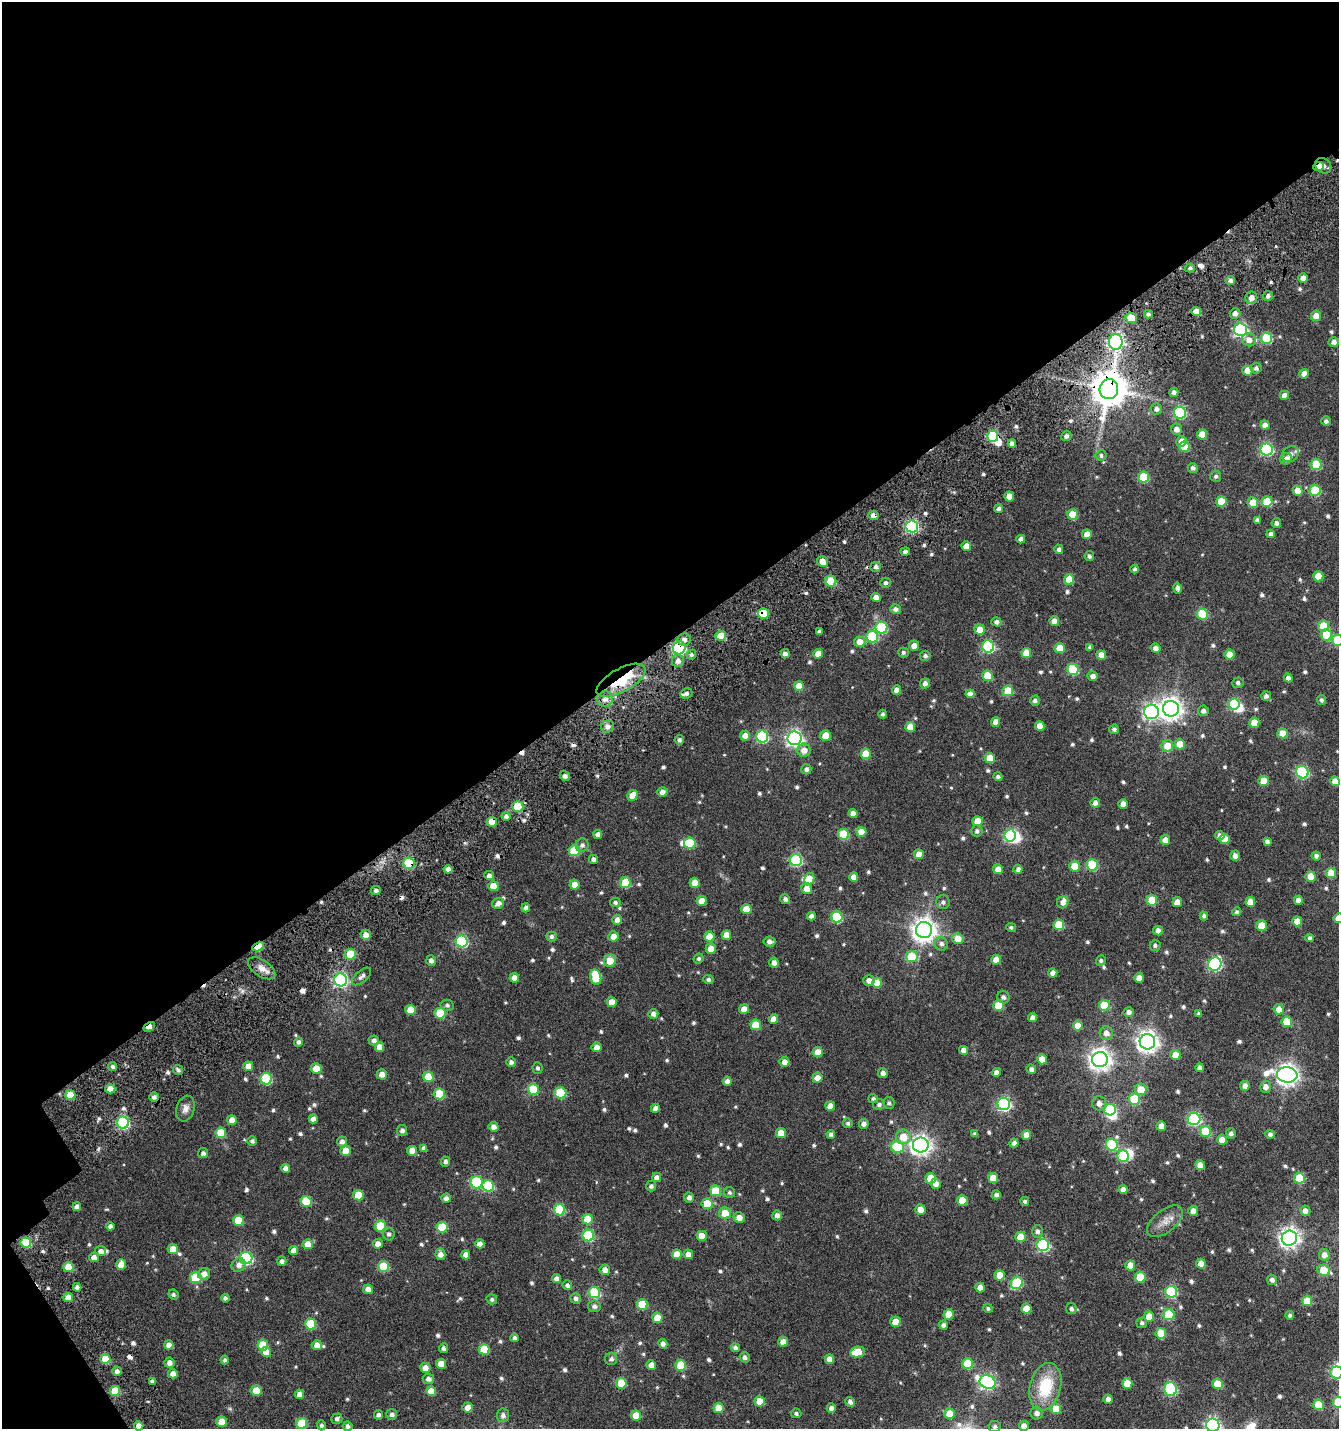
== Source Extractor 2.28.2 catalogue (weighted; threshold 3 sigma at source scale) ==
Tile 1 of 2 x 2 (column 1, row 1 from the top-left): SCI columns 253-1589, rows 1601-3027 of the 3185 x 3217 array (HDU 1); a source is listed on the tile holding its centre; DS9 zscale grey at full resolution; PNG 1341 x 1431 px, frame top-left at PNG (2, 2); each listed source drawn as its Kron ellipse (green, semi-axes under 4 px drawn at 4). Shown black and unused: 46% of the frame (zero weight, under 4 of 7 exposures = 17% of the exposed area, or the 3 px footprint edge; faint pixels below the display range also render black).
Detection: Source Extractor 2.28.2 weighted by HDU 2 'WHT'; one run over the whole footprint, this tile lists its part. Background 0.03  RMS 0.0079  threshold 0.0324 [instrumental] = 3 sigma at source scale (4.09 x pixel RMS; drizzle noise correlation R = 1.36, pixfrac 0.8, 0.0396/0.0396 arcsec/px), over >= 5 px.
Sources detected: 708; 9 inside a brighter object's white glare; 11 cosmic-ray / hot-pixel residue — neither listed nor drawn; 4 inside a brighter listed object's ellipse — not listed separately; of the other 684, all 500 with FLUX_AUTO >= 1.41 (the completeness limit of this list) listed and drawn (184 fainter detections not listed), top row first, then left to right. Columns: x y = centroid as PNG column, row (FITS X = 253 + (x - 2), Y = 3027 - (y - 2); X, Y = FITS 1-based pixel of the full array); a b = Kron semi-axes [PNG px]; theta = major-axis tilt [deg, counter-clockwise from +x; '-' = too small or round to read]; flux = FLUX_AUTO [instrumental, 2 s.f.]
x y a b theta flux
1318 166 5 4 - 8
1323 166 8 7 - 4.1
1190 268 5 4 - 1.5
1303 278 4 4 - 5.6
1230 281 5 4 - 2.3
1268 296 5 5 - 2.2
1251 298 6 6 - 4.5
1196 312 5 4 - 8.3
1235 313 5 5 - 3.5
1148 314 4 4 - 1.8
1316 316 5 5 - 6.1
1131 318 6 5 - 13
1240 330 6 6 - 120
1266 338 5 5 - 36
1249 340 7 6 - 4.8
1116 342 8 7 - 170
1334 342 5 5 - 3.4
1256 368 5 5 - 2.1
1247 371 5 5 - 8.5
1304 374 5 4 - 5.5
1109 389 10 9 - 1800
1174 392 5 4 - 3
1284 395 5 4 - 4.2
1156 409 6 5 - 2.5
1180 413 6 6 - 63
1326 421 4 4 - 2.1
1265 425 4 4 - 4
1176 429 5 5 - 4
1202 434 5 5 - 12
993 436 5 5 - 51
1066 436 5 5 - 2.3
1181 441 5 5 - 5.1
1012 443 4 4 - 3
1184 447 5 5 - 15
1267 449 6 6 - 79
1290 454 9 7 36 2.7
1101 455 5 5 - 1.6
1286 459 6 5 - 4.1
1316 465 5 5 - 27
1193 468 5 5 - 2.1
1216 476 5 5 - 1.6
1143 477 5 5 - 32
1315 490 5 5 - 29
1298 491 5 5 - 8.6
1009 496 5 5 - 7.8
1221 501 5 5 - 18
1267 502 5 5 - 21
1253 503 5 5 - 10
999 509 4 4 - 2
1072 514 5 5 - 14
873 515 5 4 - 3.5
1257 520 4 4 - 2.2
1276 523 5 4 - 2.3
912 526 6 6 - 91
1087 534 5 5 - 6.9
1271 534 4 4 - 2.5
1021 539 4 4 - 2.9
966 546 5 4 - 6.4
1059 549 5 4 - 2.1
905 551 5 4 - 1.8
1089 556 5 4 - 1.8
823 561 6 5 - 6.3
876 567 5 5 - 2.4
1135 569 4 4 - 1.6
1318 576 5 5 - 14
1069 579 5 5 - 13
831 581 5 5 - 24
886 583 5 5 - 1.9
1177 588 5 4 - 2.4
876 597 5 4 - 5.7
895 609 5 5 - 2.5
763 614 5 5 - 24
1202 614 5 5 - 32
1054 621 5 5 - 4.8
996 622 5 4 - 2.1
1324 626 5 5 - 24
882 628 6 6 - 45
980 629 5 5 - 7.5
819 631 4 3 - 1.6
1326 635 6 5 - 18
721 636 5 5 - 14
872 637 6 6 - 44
684 640 6 6 - 2.5
1337 640 5 5 - 29
860 642 6 5 - 7.2
914 646 5 5 - 4.2
988 646 6 6 - 69
1090 647 4 4 - 2
679 648 7 6 - 85
1060 648 5 5 - 13
1156 648 5 4 - 3.2
903 652 5 5 - 1.8
1026 653 5 5 - 9.1
785 654 4 4 - 2.8
818 654 5 4 - 7
1230 654 5 5 - 11
691 655 5 4 - 1.5
1101 655 5 4 - 6.2
925 656 5 5 - 1.8
678 661 6 6 - 3.7
1073 669 6 5 - 35
988 676 5 5 - 20
1093 676 5 4 - 3.1
1288 678 4 4 - 2.9
621 680 27 11 29 27
925 683 5 5 - 3.1
1238 683 5 5 - 1.8
799 686 5 5 - 12
897 690 5 4 - 4.3
1008 691 5 5 - 18
686 694 6 5 - 2.3
970 694 4 4 - 4
1266 696 5 5 - 2.3
605 699 8 8 - 3.8
1322 700 5 4 - 1.5
1035 701 5 4 - 2
1234 704 6 5 - 43
1171 709 8 8 - 460
1203 711 5 5 - 2.2
1151 712 7 7 - 180
883 714 4 4 - 1.5
996 722 5 4 - 4.2
1254 723 5 5 - 10
607 726 6 6 - 2.9
1040 726 5 5 - 6.7
910 727 5 5 - 8.6
1114 729 5 5 - 1.7
1283 733 5 5 - 9.2
745 736 5 5 - 5.4
826 736 5 5 - 12
762 737 6 6 - 62
795 738 7 7 - 200
679 740 5 4 - 1.8
1180 744 5 5 - 13
1167 746 6 5 - 10
804 750 6 6 - 5.8
866 754 5 5 - 16
990 758 5 5 - 13
806 769 5 5 - 2
1302 772 6 6 - 71
565 776 5 5 - 2.6
998 777 4 4 - 1.6
1264 781 5 5 - 13
1335 781 5 5 - 7
662 792 5 4 - 3.4
633 795 6 5 - 9.1
1095 803 5 4 - 3.6
1123 804 5 4 - 5
518 806 5 5 - 30
853 813 4 4 - 3.7
506 816 4 4 - 2.2
978 821 5 5 - 9.8
492 822 5 5 - 10
977 831 6 5 - 2.2
861 832 5 5 - 7.5
598 834 4 4 - 3.1
844 834 5 5 - 33
1010 835 6 5 - 67
1220 836 5 4 - 2.6
1224 839 5 5 - 10
1165 840 5 4 - 5.4
1267 841 4 4 - 2.1
690 843 6 5 - 28
582 845 7 6 - 2.4
574 851 5 5 - 25
919 854 5 5 - 7.3
1235 856 5 5 - 3.6
1316 856 4 4 - 2.1
593 859 4 4 - 2.5
796 860 6 6 - 63
409 863 6 5 - 37
1092 865 5 5 - 37
1074 866 5 5 - 14
448 869 4 4 - 3.8
998 869 5 5 - 5.6
1018 869 4 4 - 2.4
1331 873 5 5 - 11
489 875 5 4 - 2.4
1311 876 5 5 - 12
854 877 5 4 - 5.8
809 879 6 5 - 10
625 883 5 5 - 22
695 883 5 5 - 8.1
574 885 5 5 - 6.9
493 886 5 5 - 11
807 888 5 5 - 5.4
376 890 5 4 - 2.2
785 899 5 4 - 2
1152 900 5 5 - 22
1298 900 4 4 - 3.8
702 901 5 5 - 8.1
615 902 5 4 - 1.6
943 902 7 7 - 2
1063 902 6 5 - 3.2
1177 902 5 5 - 6.5
1250 902 5 5 - 5.9
498 903 6 5 - 4.3
526 908 4 4 - 2.9
746 909 5 5 - 9.3
1237 912 5 4 - 1.4
811 916 4 4 - 2.5
1204 916 4 4 - 1.8
837 917 6 5 - 41
1338 918 5 5 - 6.9
617 920 5 5 - 3.6
1297 921 5 5 - 8
1059 925 5 5 - 24
1262 926 5 5 - 14
1011 927 5 4 - 1.4
924 930 8 8 - 550
1158 931 5 4 - 4
366 935 5 5 - 4.5
726 935 5 5 - 6.3
613 936 5 5 - 7.7
709 936 5 5 - 11
551 937 5 5 - 2
958 938 6 5 - 7.3
1310 938 4 4 - 1.5
462 941 6 6 - 70
769 941 6 5 - 3
941 944 7 6 - 2.1
1155 945 5 5 - 1.6
258 947 6 4 29 17
711 949 5 5 - 7.3
350 954 5 5 - 21
912 956 6 5 - 20
699 959 5 5 - 1.5
431 960 5 5 - 2.9
996 960 5 5 - 7.4
1101 960 5 4 - 1.5
610 961 6 6 - 11
774 963 5 5 - 3.3
1215 964 7 6 - 93
262 968 15 8 -34 5.5
1053 973 4 4 - 4
362 976 11 6 41 2.7
596 977 8 5 -78 24
514 978 5 4 - 5.8
1139 978 5 4 - 5.1
708 979 5 4 - 1.7
341 980 6 6 - 130
869 980 6 5 - 3.5
877 983 5 5 - 12
1003 997 6 6 - 2.1
612 1002 5 5 - 7.3
447 1005 7 5 -12 1.6
1104 1005 5 5 - 19
999 1006 5 5 - 20
744 1009 5 4 - 5.6
1279 1009 5 5 - 6.4
411 1010 5 5 - 12
1129 1012 5 5 - 3
440 1013 5 5 - 26
653 1014 5 5 - 3.1
1199 1014 4 3 - 1.5
1033 1018 4 4 - 3.9
773 1019 5 4 - 5.5
1287 1022 5 5 - 18
756 1025 5 5 - 13
1078 1026 5 5 - 9.2
149 1027 6 3 30 4.6
1106 1033 7 6 - 4.5
374 1040 5 5 - 2.5
298 1042 5 4 - 1.9
1147 1042 7 7 - 390
380 1047 5 4 - 6.5
597 1047 5 5 - 4.2
964 1050 4 4 - 4.2
818 1052 5 5 - 7.3
1175 1055 5 5 - 10
1042 1059 5 5 - 9.4
1100 1060 8 7 - 440
511 1062 5 4 - 2.3
784 1062 5 5 - 4.5
113 1066 4 4 - 1.9
248 1066 5 4 - 5.7
316 1068 5 5 - 9.4
537 1068 5 5 - 1.5
1200 1068 4 4 - 3.3
1031 1069 5 4 - 2.5
178 1070 5 4 - 1.6
996 1072 4 4 - 3.4
883 1073 5 4 - 3
382 1074 5 5 - 4.8
1287 1075 10 7 -5 430
428 1077 5 5 - 16
817 1078 5 5 - 5.3
266 1079 6 5 - 45
727 1081 4 4 - 2.8
1245 1086 5 4 - 3.7
1266 1087 6 5 - 3.8
110 1089 5 4 - 6.9
533 1089 5 5 - 28
1141 1089 6 6 - 9.9
560 1093 6 5 - 31
439 1094 5 5 - 26
70 1095 5 5 - 15
154 1097 5 4 - 2.1
873 1099 5 4 - 1.5
1134 1099 5 5 - 31
889 1103 6 5 - 1.5
1099 1103 7 7 - 4
879 1104 6 5 - 1.9
1004 1104 6 6 - 110
830 1106 5 4 - 4.9
185 1108 13 9 74 4.2
655 1108 4 4 - 3.1
1110 1110 6 5 - 58
313 1119 4 4 - 3.6
1194 1119 6 6 - 87
232 1120 5 4 - 6
123 1123 6 6 - 88
848 1123 5 4 - 1.5
864 1124 5 5 - 2.9
1161 1126 5 4 - 6.4
493 1127 5 4 - 3.4
402 1131 5 5 - 2.5
1205 1131 5 5 - 26
221 1133 5 5 - 20
781 1133 5 5 - 9.3
1231 1133 5 5 - 2.1
831 1134 4 4 - 2.4
975 1134 4 4 - 1.6
1270 1134 5 4 - 2
1026 1135 5 4 - 5.7
903 1137 7 7 - 10
1222 1140 5 5 - 8.6
252 1141 5 4 - 1.8
342 1141 5 5 - 2.7
1014 1143 4 4 - 2.5
921 1145 8 7 - 330
1112 1145 6 5 - 47
897 1147 6 5 - 37
424 1148 4 4 - 2.5
345 1151 5 5 - 8.7
412 1151 5 4 - 5.9
203 1153 5 5 - 2
1123 1156 6 5 - 43
445 1162 5 4 - 2.2
1200 1165 5 4 - 5.3
286 1168 4 4 - 3.8
657 1177 4 4 - 3.4
931 1178 5 5 - 13
993 1178 5 5 - 10
1299 1178 5 5 - 29
477 1182 6 6 - 49
936 1184 5 5 - 3.8
488 1186 6 5 - 38
651 1186 5 5 - 2
1123 1190 4 4 - 4
716 1191 5 5 - 23
729 1193 6 5 - 1.4
358 1195 5 5 - 14
996 1195 4 4 - 2
446 1198 5 5 - 2.8
689 1198 5 4 - 2.7
962 1200 5 5 - 14
306 1201 5 5 - 26
1025 1201 4 4 - 1.5
707 1204 5 5 - 17
77 1207 4 4 - 3.4
920 1209 5 5 - 5.7
559 1210 5 5 - 39
1193 1211 5 5 - 4.3
1305 1211 5 5 - 3.9
725 1213 6 6 - 10
777 1215 5 4 - 3
739 1217 5 5 - 5
587 1219 5 5 - 12
238 1220 5 5 - 18
1165 1221 21 11 38 7.2
110 1226 4 4 - 2.3
380 1226 5 5 - 25
442 1227 5 5 - 25
1037 1231 6 5 - 2
389 1234 6 6 - 2
588 1235 6 5 - 50
702 1236 5 5 - 6.6
1020 1237 5 5 - 13
1289 1238 7 7 - 330
26 1242 5 5 - 27
308 1244 5 5 - 8.7
378 1244 5 5 - 4.5
480 1244 4 4 - 4.4
1043 1245 6 6 - 81
173 1249 5 5 - 9.5
101 1251 5 5 - 3.3
293 1251 4 4 - 5.7
440 1254 6 5 - 4.4
677 1254 5 5 - 8.6
688 1254 5 4 - 4
466 1255 4 4 - 4.3
1324 1255 6 5 - 4.2
94 1257 5 4 - 4.7
246 1258 6 6 - 95
282 1261 5 4 - 2.4
1201 1264 5 4 - 8.1
121 1265 5 5 - 8.2
239 1265 7 6 - 3.1
1130 1265 5 5 - 7.8
68 1267 5 5 - 14
384 1267 5 5 - 29
605 1270 5 5 - 4
1324 1270 6 5 - 17
204 1274 6 6 - 4.6
1000 1275 5 5 - 12
196 1277 5 5 - 32
1140 1277 5 5 - 19
557 1279 4 4 - 3.3
1272 1280 5 5 - 2.5
1017 1283 6 5 - 39
567 1285 5 5 - 2.1
77 1287 4 4 - 2.6
980 1287 5 4 - 6.2
368 1289 5 4 - 3.8
594 1292 6 5 - 46
1171 1292 6 6 - 55
173 1295 5 5 - 1.5
68 1297 5 4 - 7.5
225 1298 4 4 - 2
576 1298 5 5 - 2.2
492 1299 5 4 - 1.6
1307 1301 5 5 - 14
642 1304 5 5 - 21
594 1306 6 6 - 2.3
988 1308 5 4 - 1.4
1026 1309 5 5 - 9.7
1071 1309 5 5 - 1.9
948 1315 5 5 - 8.7
1169 1315 5 5 - 30
1290 1315 4 4 - 1.6
1149 1317 5 5 - 11
657 1318 5 5 - 12
895 1322 5 5 - 9.4
1142 1323 5 5 - 1.5
310 1324 5 5 - 32
943 1325 4 4 - 2.2
1161 1333 5 5 - 17
515 1338 4 4 - 2
783 1342 5 4 - 5.9
663 1344 5 4 - 2.9
169 1345 4 4 - 4.4
263 1345 5 5 - 21
317 1345 5 5 - 5.2
443 1348 5 4 - 1.9
735 1348 4 4 - 2.1
484 1349 5 5 - 20
266 1352 5 5 - 7
857 1352 7 5 12 14
745 1357 5 5 - 2.2
105 1359 5 5 - 18
611 1359 6 6 - 2
829 1359 5 4 - 4.5
225 1360 4 4 - 1.7
169 1363 5 5 - 3.3
441 1364 5 5 - 9
968 1364 5 5 - 23
651 1365 5 4 - 4.8
681 1365 5 5 - 21
425 1368 5 5 - 5.6
117 1371 5 4 - 3.4
1337 1373 6 6 - 46
173 1374 5 5 - 4.4
428 1379 5 5 - 3
152 1381 4 4 - 1.9
988 1382 8 6 -21 130
621 1383 5 5 - 17
1127 1383 5 5 - 14
1218 1384 5 5 - 15
1045 1387 24 15 75 30
1170 1389 7 6 - 65
115 1391 5 5 - 20
256 1391 5 5 - 13
431 1391 5 5 - 10
300 1394 5 4 - 5.3
1108 1399 4 4 - 2.7
760 1401 5 5 - 12
850 1402 5 4 - 2.7
1338 1402 5 5 - 14
1319 1405 5 5 - 23
468 1407 5 5 - 5.7
718 1408 5 5 - 9.8
831 1408 5 4 - 2.8
1056 1409 5 5 - 12
796 1413 5 5 - 1.4
950 1413 5 5 - 9.8
1037 1413 6 6 - 3
392 1414 5 5 - 2.2
378 1415 5 4 - 2.1
503 1415 7 6 - 2.4
636 1415 5 5 - 11
337 1419 5 5 - 1.9
222 1422 5 5 - 13
302 1423 5 5 - 27
321 1425 5 4 - 1.8
1213 1425 6 6 - 150
139 1426 5 4 - 5.7
347 1426 5 4 - 2.3
995 1426 6 5 - 1.7
1024 1426 5 5 - 5.4
Overlapping masked pixels (flux is a lower limit): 14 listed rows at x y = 1318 166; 1116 342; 1109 389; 993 436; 873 515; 912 526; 763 614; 679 648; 621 680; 518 806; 492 822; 409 863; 258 947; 149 1027
Isophote crosses this tile's border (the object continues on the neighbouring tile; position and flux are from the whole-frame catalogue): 6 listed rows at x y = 1337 640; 1338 918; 1337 1373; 1338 1402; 1213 1425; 1024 1426